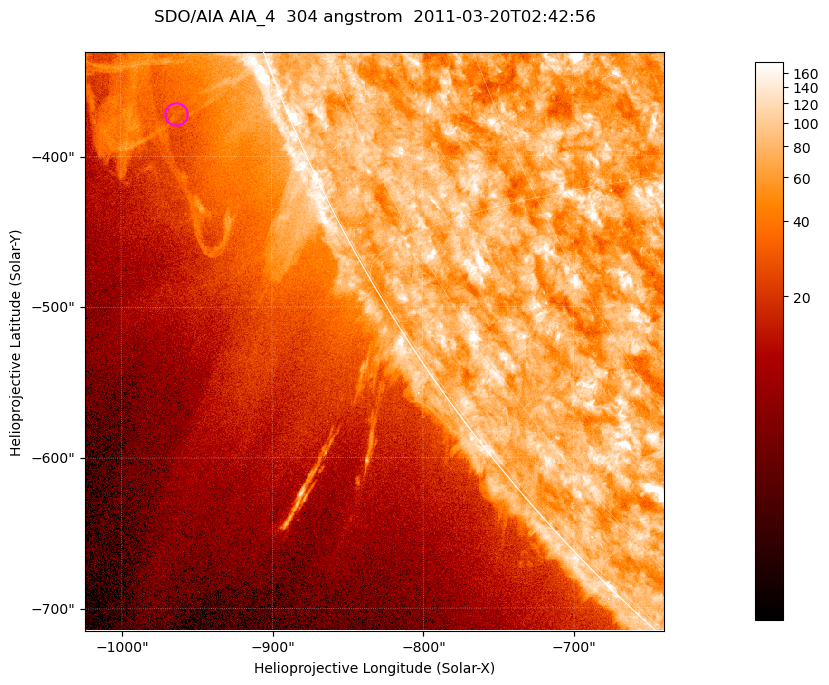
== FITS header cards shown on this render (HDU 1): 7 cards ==
TELESCOP= 'SDO/AIA '           / For AIA: SDO/AIA
INSTRUME= 'AIA_4   '           / For AIA: AIA_ATA1, AIA_ATA2, AIA_ATA3 or AIA_AT
WAVELNTH=                  304 / [angstrom] Wavelength
WAVEUNIT= 'angstrom'           / Wavelength unit: angstrom
DATE-OBS= '2011-03-20T02:42:56.127' / [ISO] Date when observation started; ISO 8
CTYPE1  = 'HPLN-TAN'           / CTYPE1; Typically HPLN
CTYPE2  = 'HPLT-TAN'           / CTYPE2; Typically HPLT

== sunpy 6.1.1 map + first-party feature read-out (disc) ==
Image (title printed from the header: SDO/AIA AIA_4  304 angstrom  2011-03-20T02:42:56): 640 x 640 px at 0.6 arcsec/px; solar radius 964 arcsec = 1606 px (partial field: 2.1% of the solar disc is inside the frame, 41% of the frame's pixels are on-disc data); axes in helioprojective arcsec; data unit not stated in the header (colour bar unlabelled)
Orientation: roll -0.132 deg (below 1 deg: not rotated)
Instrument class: DISC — disc imager (sunpy class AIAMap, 304 A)
Bright regions (active regions / flare kernels): reference = the on-disc median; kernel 5 px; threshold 5 sigma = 113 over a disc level ~74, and >= 1.15x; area >= 409 px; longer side >= 8 px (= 4.8 arcsec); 0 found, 0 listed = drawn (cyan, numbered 1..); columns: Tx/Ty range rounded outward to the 2 arcsec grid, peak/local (2 s.f.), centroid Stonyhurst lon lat
Off-limb structures (1.02-1.3 R_sun): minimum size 204 px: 4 found; the strongest spans PA ~110..115 deg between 1.02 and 1.13 R_sun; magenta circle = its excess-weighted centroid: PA ~110 deg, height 1.07 R_sun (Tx ~-964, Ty ~-372 arcsec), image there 1.6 x the reference